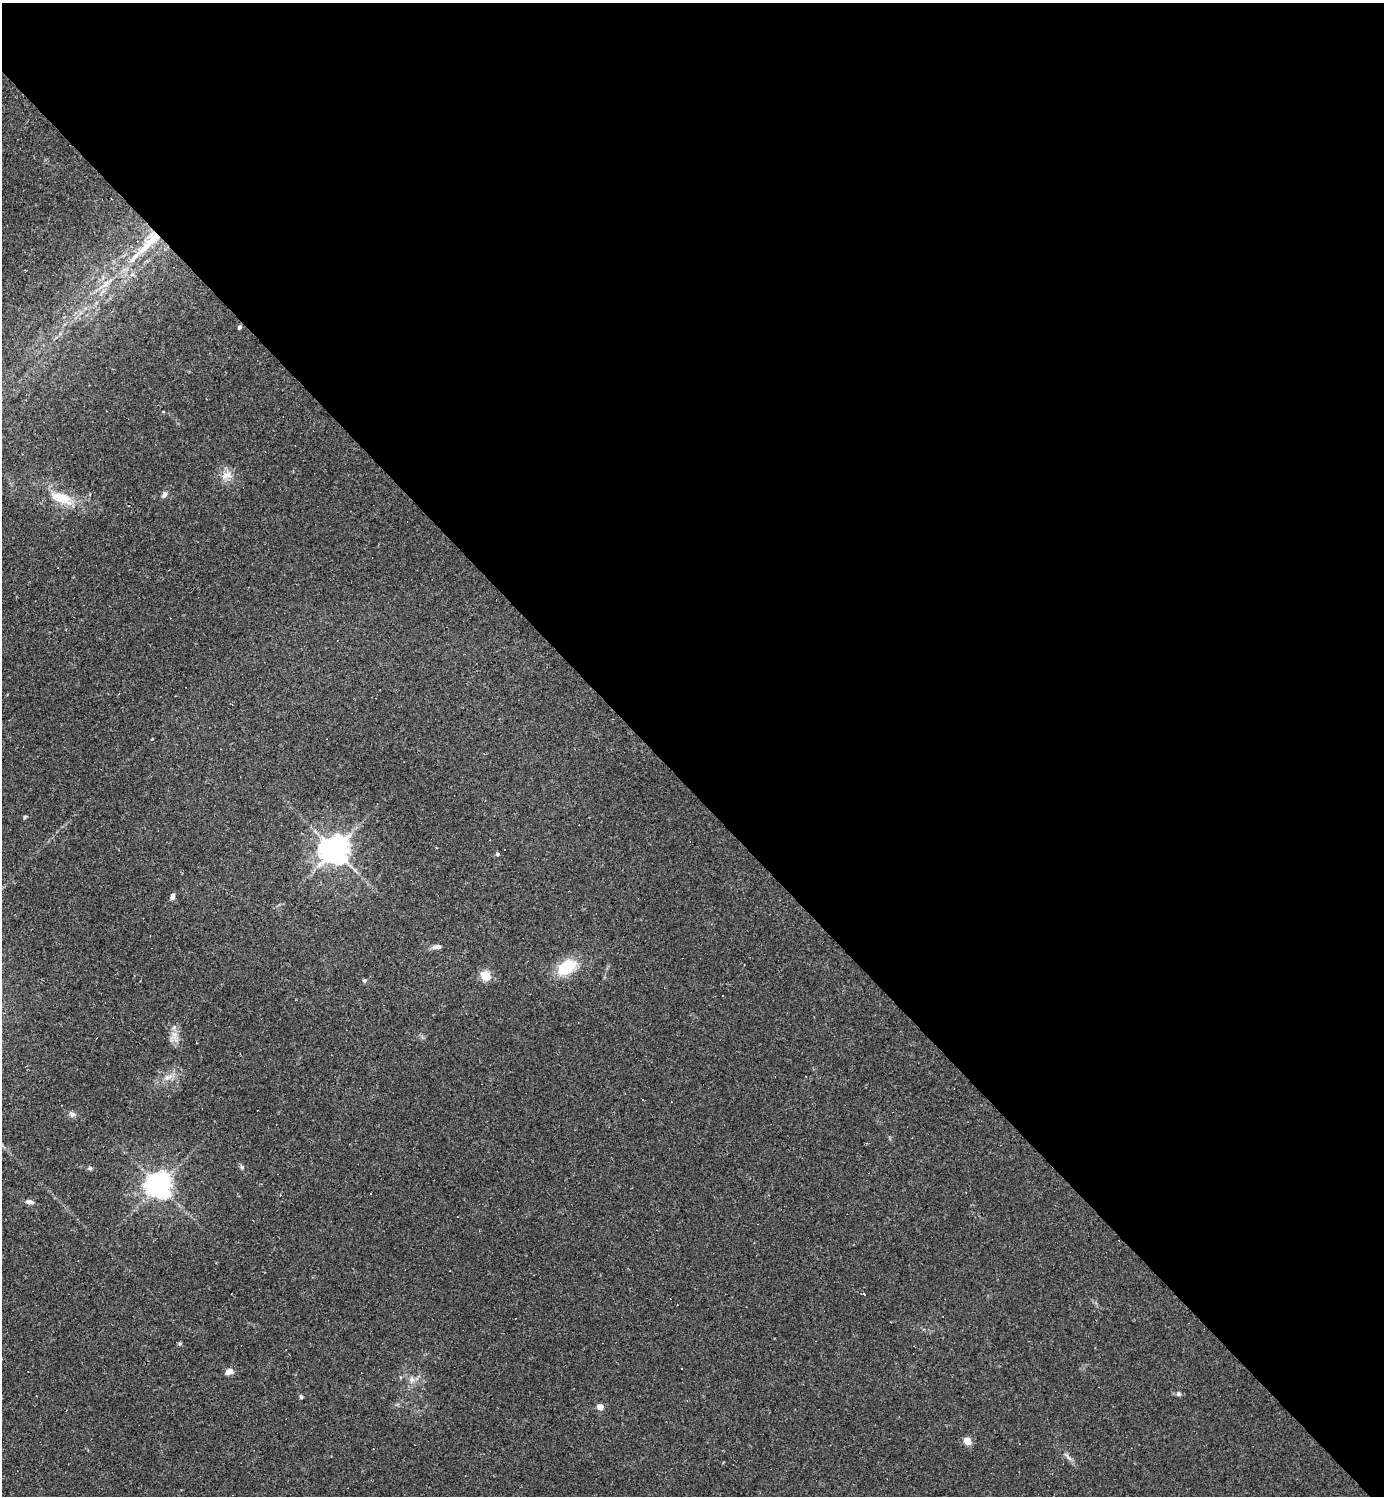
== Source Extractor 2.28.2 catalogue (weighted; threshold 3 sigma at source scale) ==
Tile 8 of 4 x 4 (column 4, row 2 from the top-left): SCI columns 4443-5824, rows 2989-4482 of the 5976 x 5976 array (HDU 1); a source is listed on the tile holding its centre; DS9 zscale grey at full resolution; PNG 1386 x 1498 px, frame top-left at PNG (2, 3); no overlay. Shown black and unused: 53% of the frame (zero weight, under 2 of 3 exposures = <1% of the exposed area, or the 3 px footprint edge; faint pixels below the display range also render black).
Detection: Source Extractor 2.28.2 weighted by HDU 2 'WHT'; one run over the whole footprint, this tile lists its part. Background 0.0635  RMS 0.0069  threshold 0.0312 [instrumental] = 3 sigma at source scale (4.5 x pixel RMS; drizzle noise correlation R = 1.50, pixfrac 1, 0.05/0.05 arcsec/px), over >= 5 px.
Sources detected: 49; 14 cosmic-ray / hot-pixel residue — not listed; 1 inside a brighter listed object's ellipse — not listed separately; the other 34 listed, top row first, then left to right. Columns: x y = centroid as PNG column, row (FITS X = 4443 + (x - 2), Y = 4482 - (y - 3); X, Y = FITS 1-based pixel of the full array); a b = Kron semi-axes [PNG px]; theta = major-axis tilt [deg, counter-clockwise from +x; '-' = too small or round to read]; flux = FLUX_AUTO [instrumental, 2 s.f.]
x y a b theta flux
150 242 43 11 48 27
105 284 16 6 42 5.5
239 327 4 4 - 1.6
106 411 3 2 - 0.41
163 412 4 3 - 0.6
226 475 18 10 30 6.6
164 494 8 6 59 2.3
61 498 33 12 -14 18
25 817 5 4 - 0.96
334 850 8 8 - 1100
497 854 4 4 - 1.8
173 896 7 5 85 2.7
437 947 12 6 6 2.9
567 967 21 13 33 26
485 975 12 10 -30 8.6
364 981 5 5 - 1.2
174 1035 15 9 84 5.9
167 1078 7 6 - 2.5
643 1100 3 2 - 1.3
242 1167 7 5 -64 1.3
90 1168 6 5 - 1.2
159 1185 8 7 - 780
371 1194 3 3 - 1.3
29 1202 10 6 -10 2.7
864 1294 3 2 - 1.8
180 1344 6 4 -18 0.92
682 1368 3 2 - 0.47
229 1372 9 7 17 4
412 1379 9 6 -69 2.8
1178 1394 6 6 - 1.4
301 1397 5 4 - 1.2
600 1407 4 4 - 8.9
967 1441 5 5 - 19
1068 1457 15 4 -48 2.7
Overlapping masked pixels (flux is a lower limit): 1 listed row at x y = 150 242
Unlisted compact peaks at least as high as the median listed source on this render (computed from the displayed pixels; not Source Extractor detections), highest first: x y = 72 1114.